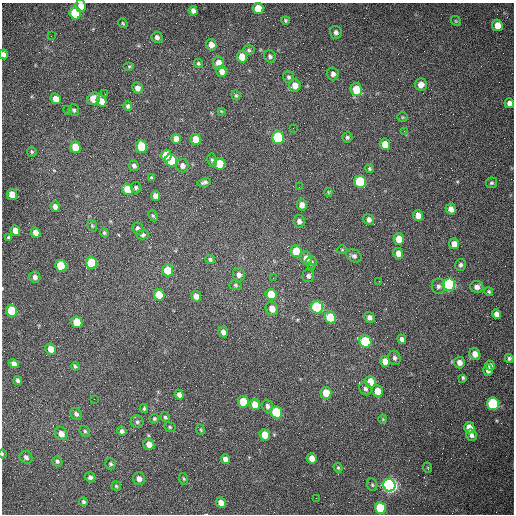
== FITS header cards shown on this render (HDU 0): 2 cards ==
NAXIS1  =                  512 /fastest changing axis
NAXIS2  =                  512 /next to fastest changing axis

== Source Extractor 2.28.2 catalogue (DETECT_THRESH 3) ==
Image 512 x 512 px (HDU 0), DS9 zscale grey, 1 PNG px = 1 image px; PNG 516 x 516 px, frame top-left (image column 1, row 512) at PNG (2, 3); each listed source drawn as its Kron ellipse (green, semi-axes under 4 px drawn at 4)
Background 1470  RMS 22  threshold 65.6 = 3 sigma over >= 5 px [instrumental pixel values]
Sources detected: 171; all 171 listed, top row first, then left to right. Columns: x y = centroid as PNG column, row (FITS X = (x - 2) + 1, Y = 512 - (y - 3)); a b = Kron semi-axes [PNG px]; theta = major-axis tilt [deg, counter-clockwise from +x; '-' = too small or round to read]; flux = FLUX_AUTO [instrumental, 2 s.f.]
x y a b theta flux
81 6 6 5 - 14000
258 9 5 5 - 31000
193 11 5 4 - 6200
75 13 6 5 - 91000
285 20 4 3 - 2000
456 21 5 4 - 1700
123 23 5 4 - 1900
497 25 6 5 - 18000
336 32 6 6 - 4900
51 36 3 2 - 1400
157 37 6 5 - 4900
211 45 6 5 - 12000
249 50 6 5 - 2500
4 54 5 4 - 5900
270 56 6 5 - 3800
242 57 6 5 - 22000
198 63 5 4 - 2400
218 63 6 5 - 14000
129 66 5 3 - 1600
222 71 6 5 - 9700
333 74 6 5 - 5800
289 77 6 5 - 3000
421 84 6 6 - 13000
295 86 6 6 - 13000
137 88 6 5 - 8700
356 90 6 5 - 40000
105 94 2 2 - 670
236 95 5 4 - 1800
56 99 5 5 - 13000
94 99 7 5 42 35000
101 101 6 5 - 14000
509 103 5 4 - 6300
128 106 5 4 - 3300
68 110 4 4 - 1600
74 110 6 5 - 2400
221 111 4 3 - 1200
402 117 5 4 - 1700
293 128 2 2 - 820
404 131 3 3 - 1000
347 137 5 5 - 2600
278 138 6 5 - 150000
176 139 5 5 - 10000
196 139 5 5 - 23000
385 144 5 5 - 20000
75 147 6 5 - 32000
142 147 6 5 - 65000
32 152 5 4 - 2000
166 155 6 5 - 43000
171 160 6 5 - 110000
212 160 6 4 -80 2900
220 164 6 5 - 49000
134 166 5 5 - 4200
182 166 7 6 - 6500
369 169 4 4 - 2100
151 178 3 3 - 2200
204 182 7 4 14 3300
360 182 6 6 - 110000
491 183 5 5 - 2300
299 187 2 2 - 900
136 188 6 5 - 2900
127 189 6 5 - 32000
328 192 4 4 - 1500
12 194 5 5 - 21000
155 196 5 4 - 8900
302 205 5 5 - 8700
55 207 5 4 - 6100
451 209 5 5 - 9100
418 215 5 5 - 11000
153 216 6 4 -61 2000
369 219 6 5 - 5100
299 221 6 5 - 5600
92 226 6 4 -70 2000
138 229 6 5 - 5600
15 231 5 4 - 16000
36 233 5 4 - 10000
104 233 5 4 - 1900
143 235 6 5 - 3300
9 237 4 4 - 2800
399 239 6 5 - 25000
454 244 5 5 - 11000
342 250 5 4 - 1500
296 251 6 5 - 42000
398 253 5 5 - 11000
354 256 8 6 -33 4500
306 258 6 5 - 11000
210 259 5 4 - 2400
311 262 6 5 - 5100
91 263 6 5 - 98000
461 265 6 5 - 3500
61 266 6 5 - 86000
312 268 2 2 - 890
168 270 6 5 - 37000
239 275 7 6 - 5900
308 276 6 6 - 4500
35 277 5 5 - 5500
273 278 2 2 - 690
379 281 3 2 - 1100
235 285 6 5 - 2300
449 285 6 6 - 280000
438 286 8 6 90 4600
477 287 7 6 - 6800
489 292 5 4 - 2100
271 294 6 5 - 40000
159 295 6 5 - 32000
196 296 5 5 - 11000
317 307 6 5 - 200000
272 309 7 6 - 16000
12 311 6 5 - 65000
496 314 5 4 - 7900
330 317 6 5 - 50000
369 317 5 5 - 5800
77 322 6 5 - 55000
223 332 5 4 - 7200
402 339 5 4 - 4400
365 342 6 6 - 110000
51 349 5 5 - 17000
475 354 6 5 - 11000
394 358 7 6 - 3900
509 358 4 4 - 2600
385 361 5 5 - 15000
459 362 6 5 - 8100
14 364 5 4 - 7600
75 366 4 4 - 2100
490 366 5 4 - 4700
488 370 5 4 - 7600
463 378 4 3 - 2400
18 381 4 3 - 3700
370 382 6 5 - 26000
365 389 7 5 -57 3700
377 391 6 5 - 16000
326 393 6 5 - 22000
179 395 5 4 - 6000
94 399 2 2 - 550
243 402 6 5 - 49000
255 404 6 5 - 16000
493 404 6 6 - 170000
267 406 6 5 - 4600
144 408 4 3 - 2100
277 412 6 5 - 99000
76 414 6 5 - 4400
165 417 5 4 - 2700
154 419 5 4 - 2200
383 419 4 4 - 1500
137 422 6 6 - 3100
170 427 6 4 -24 2000
469 428 5 5 - 20000
201 430 5 3 - 1500
85 431 6 4 -48 2500
122 431 5 4 - 3900
61 434 7 6 - 11000
265 435 6 5 - 28000
471 435 6 5 - 4500
149 444 5 5 - 13000
2 454 4 3 - 1300
26 457 7 6 - 4800
312 458 5 5 - 13000
225 459 5 4 - 8100
57 461 5 5 - 2800
110 464 5 5 - 2700
338 468 5 4 - 1900
428 468 5 3 - 1200
90 477 5 5 - 4200
139 479 6 6 - 8200
184 479 6 4 -71 1900
372 485 6 5 - 2200
389 485 6 6 - 710000
116 486 5 4 - 2000
316 498 2 2 - 3700
83 502 4 4 - 2400
221 503 5 5 - 13000
380 508 6 5 - 90000
At the frame edge (FLAGS 8, measured only in part): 3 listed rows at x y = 81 6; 4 54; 2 454